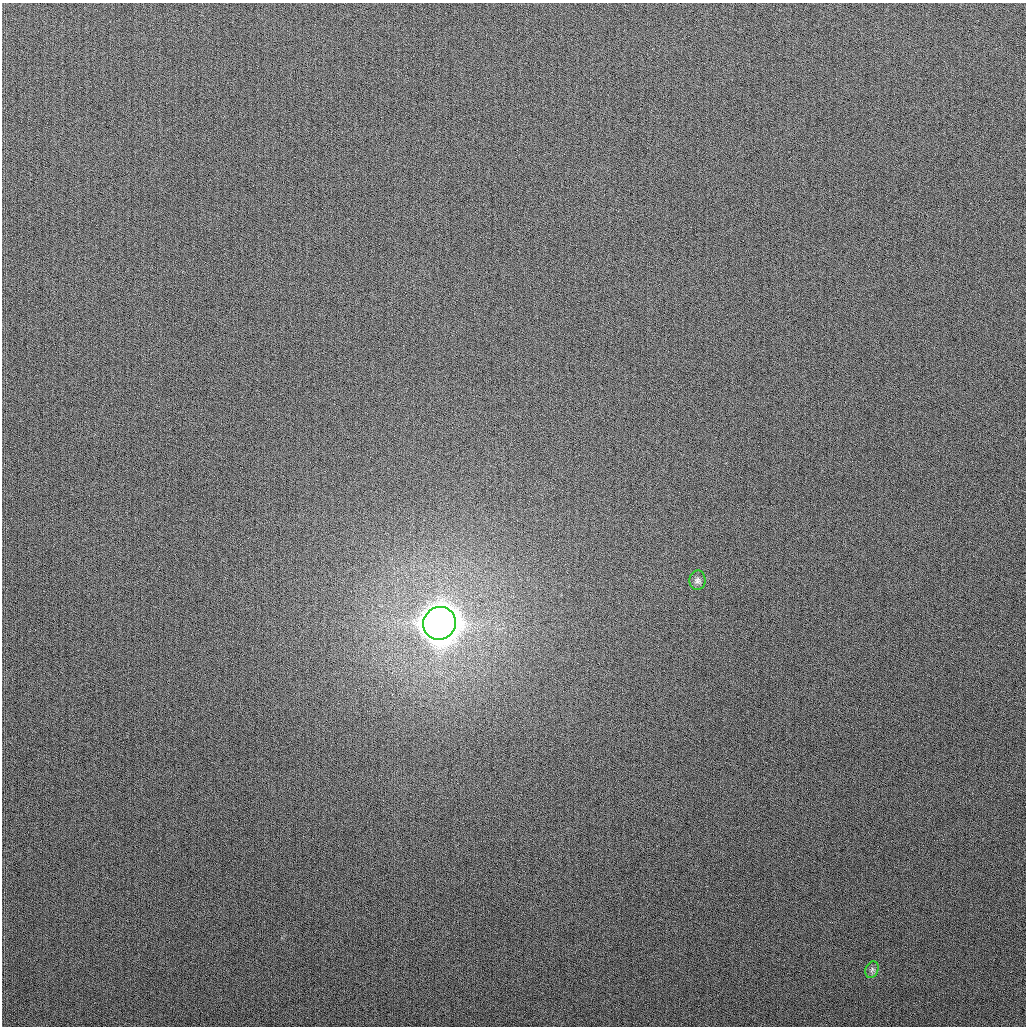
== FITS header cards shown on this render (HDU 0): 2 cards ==
NAXIS1  =                 1024
NAXIS2  =                 1024

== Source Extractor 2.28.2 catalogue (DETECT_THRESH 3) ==
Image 1024 x 1024 px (HDU 0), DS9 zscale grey, 1 PNG px = 1 image px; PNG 1028 x 1028 px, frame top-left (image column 1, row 1024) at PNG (2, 3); each listed source drawn as its Kron ellipse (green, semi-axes under 4 px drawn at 4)
Background 260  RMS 10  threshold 31.2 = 3 sigma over >= 5 px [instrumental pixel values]
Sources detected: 3; all 3 listed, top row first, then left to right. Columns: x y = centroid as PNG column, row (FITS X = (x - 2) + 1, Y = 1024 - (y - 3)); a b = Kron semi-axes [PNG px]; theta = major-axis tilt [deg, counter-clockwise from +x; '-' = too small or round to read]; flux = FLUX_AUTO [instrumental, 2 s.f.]
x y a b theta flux
697 580 10 8 88 2.5e+03
439 623 17 16 - 2.8e+06
872 970 8 6 69 2.0e+03